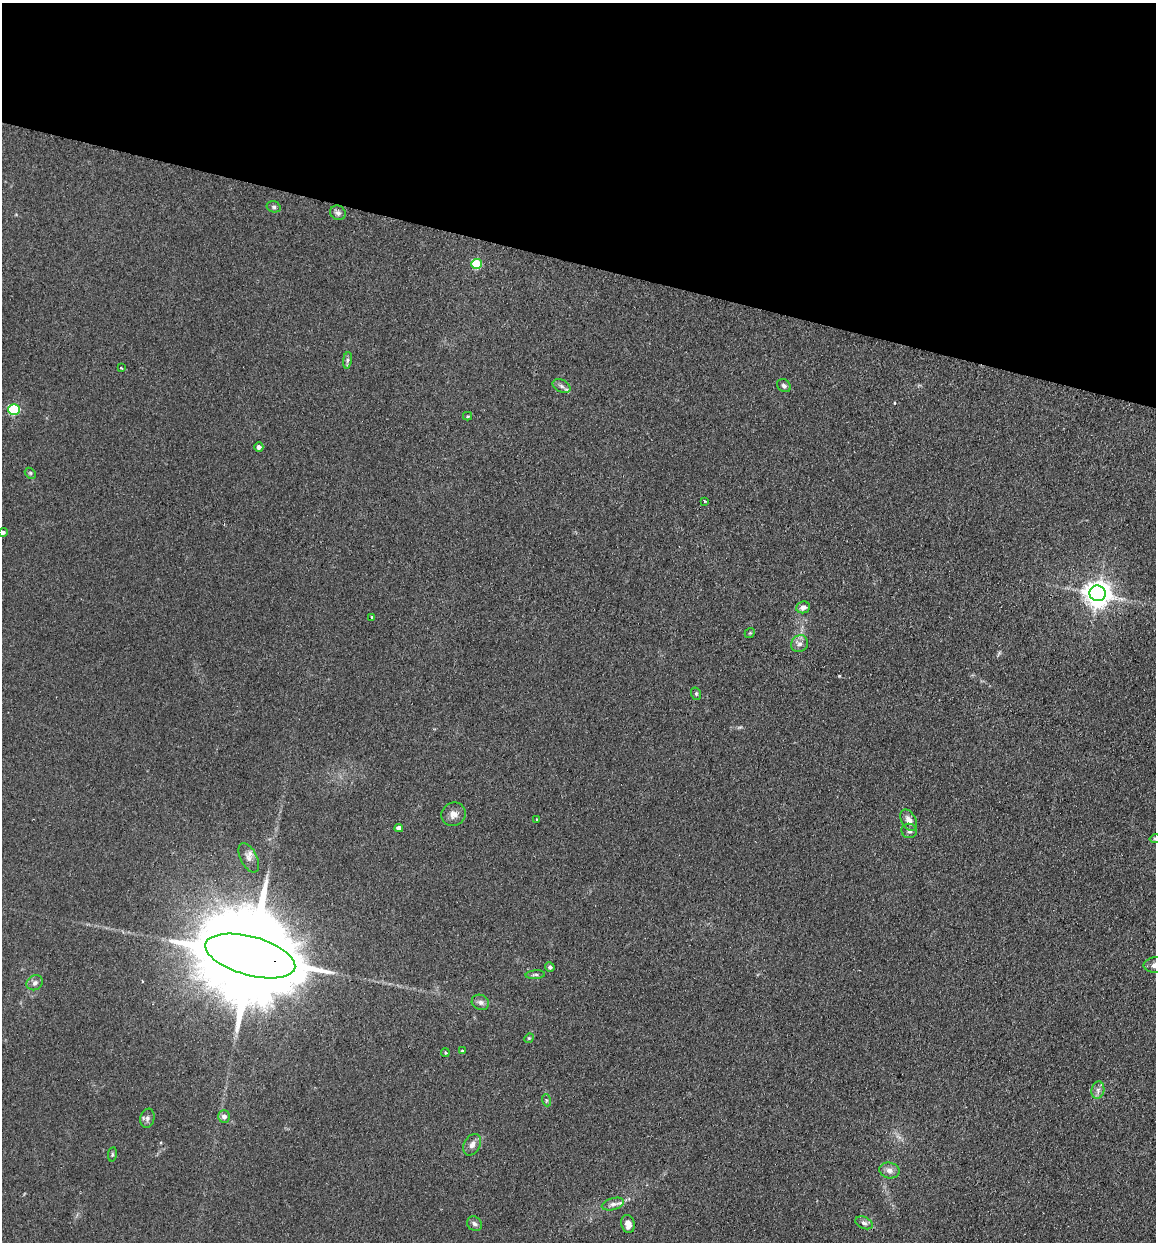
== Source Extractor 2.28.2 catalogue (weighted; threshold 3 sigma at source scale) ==
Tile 2 of 4 x 4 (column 2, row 1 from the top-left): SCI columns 1331-2484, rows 3732-4971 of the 5089 x 4985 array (HDU 1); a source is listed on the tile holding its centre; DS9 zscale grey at full resolution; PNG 1158 x 1244 px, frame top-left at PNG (2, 3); each listed source drawn as its Kron ellipse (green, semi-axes under 4 px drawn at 4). Shown black and unused: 21% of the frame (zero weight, under 2 of 3 exposures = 3% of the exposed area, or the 3 px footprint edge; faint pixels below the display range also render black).
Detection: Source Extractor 2.28.2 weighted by HDU 2 'WHT'; one run over the whole footprint, this tile lists its part. Background 0.183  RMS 0.012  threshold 0.0541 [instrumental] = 3 sigma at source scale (4.5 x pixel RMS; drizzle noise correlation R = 1.50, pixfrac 1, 0.05/0.05 arcsec/px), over >= 5 px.
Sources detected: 46; all 46 listed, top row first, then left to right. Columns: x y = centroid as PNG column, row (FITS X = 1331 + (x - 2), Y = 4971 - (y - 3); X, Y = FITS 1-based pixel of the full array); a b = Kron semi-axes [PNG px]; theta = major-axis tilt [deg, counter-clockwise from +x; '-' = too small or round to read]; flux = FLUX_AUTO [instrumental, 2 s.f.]
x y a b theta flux
274 207 7 5 -15 2.3
338 213 8 7 - 3.6
476 264 5 5 - 55
347 360 8 4 82 2.9
121 368 3 3 - 2.2
562 386 9 6 -27 3.9
784 386 7 6 - 3.2
14 409 6 5 - 96
467 416 4 4 - 1.3
259 447 5 4 - 4.2
30 473 6 4 -45 1.8
704 501 3 2 - 1
3 532 5 4 - 3.1
1097 593 8 8 - 1300
803 607 7 6 - 5.6
372 617 3 3 - 1.6
750 633 5 4 - 1.4
800 644 9 8 - 5.6
696 694 6 5 - 1.7
453 814 12 11 - 8.3
536 820 3 3 - 2
909 820 11 7 -62 8.5
399 828 4 4 - 5.6
909 831 8 7 - 3.9
1155 839 6 4 -4 1.7
249 858 16 8 -64 6.8
250 956 46 19 -15 38000
1155 965 11 7 3 6.8
550 967 5 4 - 2.6
535 975 10 4 5 2.3
35 983 8 7 - 4.4
480 1002 9 7 -24 4.5
529 1038 5 4 - 1.2
462 1051 4 4 - 1.5
445 1053 4 3 - 1.3
1098 1090 9 6 80 4.5
546 1100 6 4 -71 1.6
224 1116 6 6 - 5.8
147 1118 9 7 79 4
472 1145 11 8 61 5.8
112 1154 7 3 82 1.6
889 1170 10 8 -12 6.1
613 1204 11 6 15 5.2
864 1223 9 5 -23 3.7
474 1224 8 6 -43 3.5
628 1224 9 6 -78 8.9
Overlapping masked pixels (flux is a lower limit): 2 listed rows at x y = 1097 593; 250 956
Isophote crosses this tile's border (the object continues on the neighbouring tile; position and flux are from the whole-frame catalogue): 3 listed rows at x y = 3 532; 1155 839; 1155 965